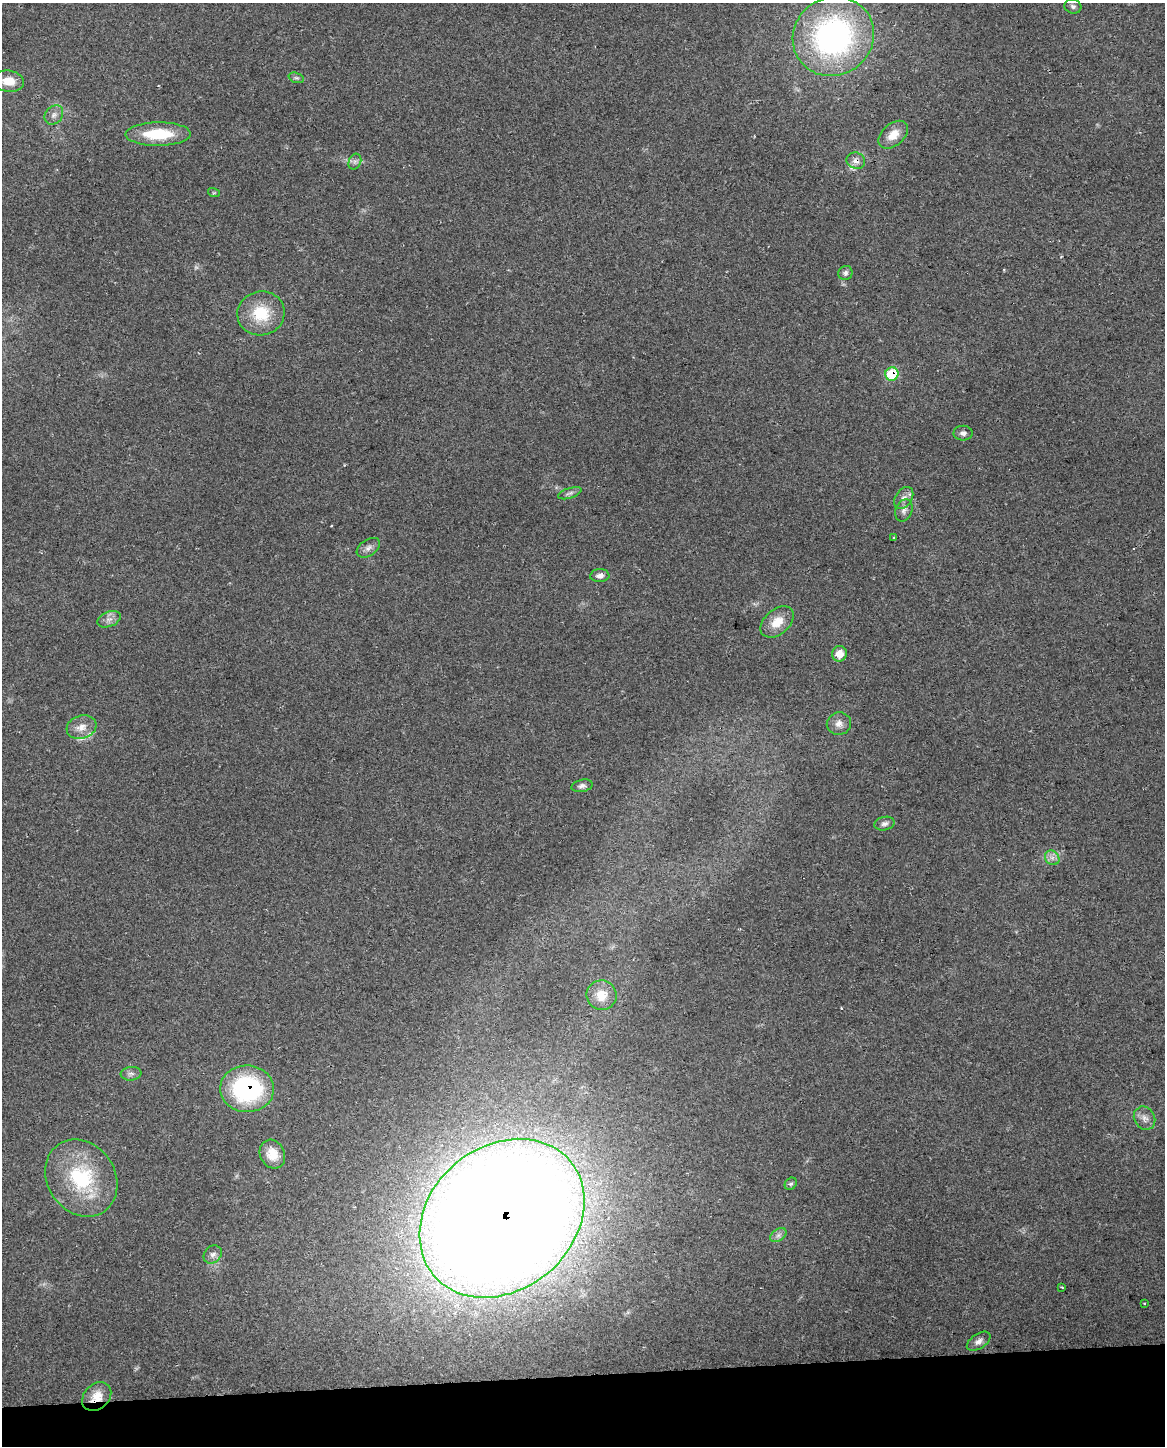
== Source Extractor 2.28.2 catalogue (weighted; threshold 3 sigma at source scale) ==
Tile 10 of 4 x 3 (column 2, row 3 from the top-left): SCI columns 1192-2354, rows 60-1503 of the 4710 x 4405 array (HDU 1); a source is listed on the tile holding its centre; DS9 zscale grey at full resolution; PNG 1167 x 1448 px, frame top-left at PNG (2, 3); each listed source drawn as its Kron ellipse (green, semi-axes under 4 px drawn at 4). Shown black and unused: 5% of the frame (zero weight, under 2 of 3 exposures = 2% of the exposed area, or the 3 px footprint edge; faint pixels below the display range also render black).
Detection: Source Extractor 2.28.2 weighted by HDU 2 'WHT'; one run over the whole footprint, this tile lists its part. Background 0.192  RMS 0.013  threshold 0.0605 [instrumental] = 3 sigma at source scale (4.5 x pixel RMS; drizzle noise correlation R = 1.50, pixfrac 1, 0.0396/0.0396 arcsec/px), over >= 5 px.
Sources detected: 46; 2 too faint to see at this stretch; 1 cosmic-ray / hot-pixel residue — neither listed nor drawn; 1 inside a brighter listed object's ellipse — not listed separately; the other 42 listed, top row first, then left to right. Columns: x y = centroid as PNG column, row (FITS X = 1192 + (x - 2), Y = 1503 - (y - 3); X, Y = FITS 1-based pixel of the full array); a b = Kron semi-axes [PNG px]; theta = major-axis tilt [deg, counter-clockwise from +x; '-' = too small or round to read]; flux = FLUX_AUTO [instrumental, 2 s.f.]
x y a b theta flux
1073 6 8 7 - 4
833 36 41 38 35 360
296 78 8 5 -18 2.6
9 81 15 10 -8 21
54 115 10 8 50 6.3
158 134 32 11 1 56
893 135 17 11 41 18
856 161 9 8 - 8.3
355 162 8 6 69 4.1
214 193 6 3 -17 1.5
845 273 7 7 - 3.9
261 313 24 22 14 51
892 374 7 6 - 54
963 433 9 7 -1 4.7
570 493 12 5 18 4.3
904 498 12 8 56 7.5
904 510 11 8 69 6.6
894 538 3 2 - 1.8
368 548 13 8 34 6.8
600 576 9 6 2 5.7
109 619 12 7 21 7
777 622 19 12 41 22
839 654 8 7 - 13
839 724 12 11 - 9.1
82 727 15 11 18 14
582 786 11 6 12 4.7
884 824 10 6 13 4.9
1052 858 8 6 -44 5.9
601 995 15 15 - 23
131 1074 10 6 6 4.7
247 1089 27 23 -2 180
1145 1118 12 10 -57 8.8
272 1154 15 12 -62 21
81 1178 40 34 -55 120
791 1184 7 5 42 3
502 1218 89 72 40 4900
778 1235 9 6 36 4.9
213 1254 10 8 42 6.2
1062 1287 3 2 - 1.3
1144 1303 3 2 - 1.1
979 1341 13 7 34 6.9
97 1397 16 12 43 21
Overlapping masked pixels (flux is a lower limit): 5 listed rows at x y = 856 161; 892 374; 247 1089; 502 1218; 97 1397